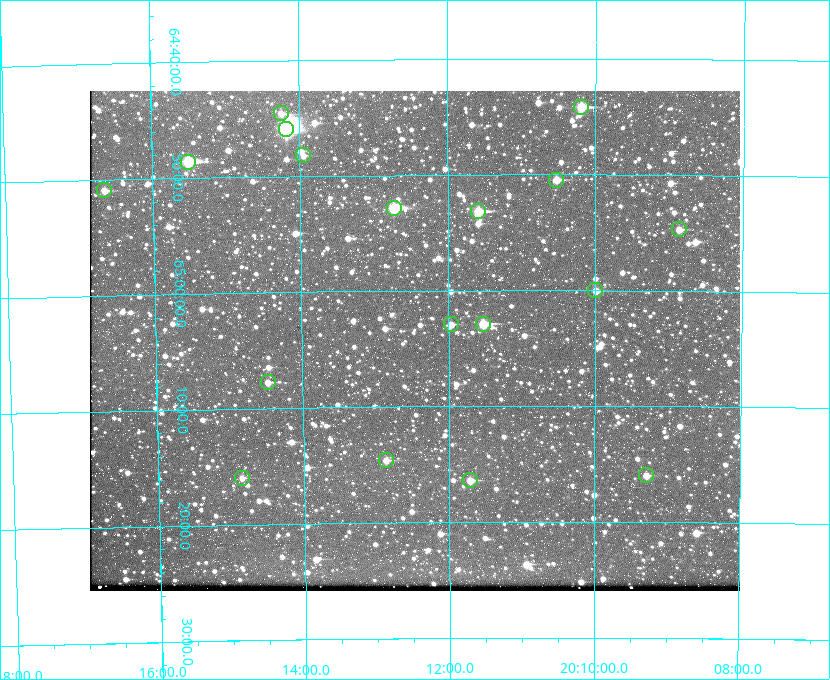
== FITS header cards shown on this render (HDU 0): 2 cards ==
NAXIS1  =                  650 / Width of table row in bytes
NAXIS2  =                  500 / Number of rows in table

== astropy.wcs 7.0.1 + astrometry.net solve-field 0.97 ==
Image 650 x 500 px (HDU 0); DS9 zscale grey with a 90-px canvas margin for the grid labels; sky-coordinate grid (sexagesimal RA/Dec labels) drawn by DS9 from the SOLVED WCS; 18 Tycho-2 reference stars matched to detected sources circled (green)
Header WCS: none
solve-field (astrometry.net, Tycho-2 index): SOLVED blind (the file carries no WCS)
Solved WCS: RA---TAN-SIP/DEC--TAN-SIP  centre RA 20:12:28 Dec +65:04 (303.12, +65.07 deg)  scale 5.18 arcsec/px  FOV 56.2' x 43.2'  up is -180 deg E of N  parity flipped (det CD > 0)
(file carries no celestial WCS; the grid is the blind solution)
Tycho-2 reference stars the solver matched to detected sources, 18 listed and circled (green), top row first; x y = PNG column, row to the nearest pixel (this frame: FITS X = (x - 90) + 1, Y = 500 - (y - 91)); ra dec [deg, ICRS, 3 dp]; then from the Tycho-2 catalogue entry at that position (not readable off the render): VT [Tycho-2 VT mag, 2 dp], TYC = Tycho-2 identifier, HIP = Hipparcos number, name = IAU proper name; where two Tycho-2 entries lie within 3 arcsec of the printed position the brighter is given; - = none
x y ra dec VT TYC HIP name
581 107 302.549 +64.736 9.65 4240-950-1 - -
281 113 303.562 +64.742 10.88 4240-278-1 - -
286 129 303.544 +64.765 7.36 4240-620-1 99731 -
303 155 303.488 +64.804 11.29 4240-68-1 - -
188 162 303.878 +64.810 8.93 4240-794-1 - -
556 180 302.633 +64.841 10.69 4240-985-1 - -
104 190 304.164 +64.849 10.65 4240-315-1 - -
394 208 303.184 +64.880 9.02 4240-488-1 - -
478 211 302.897 +64.886 9.40 4240-717-1 - -
679 229 302.216 +64.912 11.03 4240-1279-1 - -
595 290 302.498 +65.000 11.22 4240-149-1 - -
451 324 302.992 +65.048 11.44 4240-88-1 - -
483 324 302.882 +65.048 10.25 4240-98-1 - -
268 382 303.620 +65.129 11.18 4240-34-1 - -
386 460 303.217 +65.244 11.17 4240-236-1 - -
646 475 302.323 +65.266 11.19 4240-188-1 - -
242 478 303.713 +65.266 11.45 4240-564-1 - -
470 480 302.928 +65.273 10.74 4240-760-1 - -